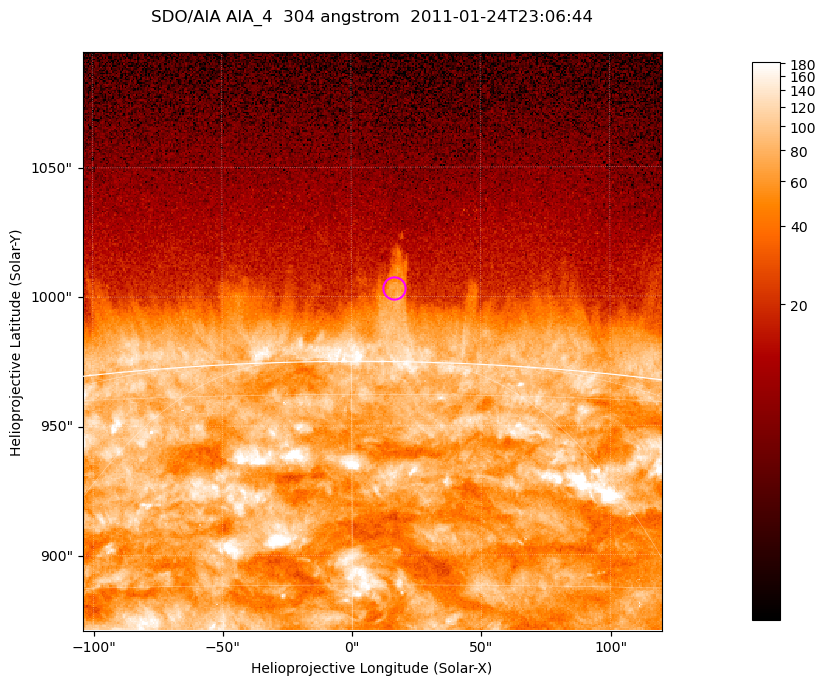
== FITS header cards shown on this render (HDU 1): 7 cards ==
TELESCOP= 'SDO/AIA '           / For AIA: SDO/AIA
INSTRUME= 'AIA_4   '           / For AIA: AIA_ATA1, AIA_ATA2, AIA_ATA3 or AIA_AT
WAVELNTH=                  304 / [angstrom] Wavelength
WAVEUNIT= 'angstrom'           / Wavelength unit: angstrom
DATE-OBS= '2011-01-24T23:06:44.124' / [ISO] Date when observation started; ISO 8
CTYPE1  = 'HPLN-TAN'           / CTYPE1; Typically HPLN
CTYPE2  = 'HPLT-TAN'           / CTYPE2; Typically HPLT

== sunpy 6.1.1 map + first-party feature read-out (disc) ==
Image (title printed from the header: SDO/AIA AIA_4  304 angstrom  2011-01-24T23:06:44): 373 x 373 px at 0.6 arcsec/px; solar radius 975 arcsec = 1625 px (partial field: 0.8% of the solar disc is inside the frame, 46% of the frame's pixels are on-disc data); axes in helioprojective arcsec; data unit not stated in the header (colour bar unlabelled)
Orientation: roll -0.132 deg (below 1 deg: not rotated)
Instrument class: DISC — disc imager (sunpy class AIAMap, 304 A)
Bright regions (active regions / flare kernels): reference = the on-disc median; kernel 3 px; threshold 5 sigma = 131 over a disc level ~72.1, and >= 1.15x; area >= 139 px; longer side >= 4 px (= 2.4 arcsec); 0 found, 0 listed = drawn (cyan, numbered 1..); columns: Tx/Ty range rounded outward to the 2 arcsec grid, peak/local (2 s.f.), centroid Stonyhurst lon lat
Off-limb structures (1.02-1.3 R_sun): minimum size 69 px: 4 found; the strongest spans PA ~0 deg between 1.02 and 1.05 R_sun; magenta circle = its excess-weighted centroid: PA ~0 deg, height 1.03 R_sun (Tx ~16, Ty ~1004 arcsec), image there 2.2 x the reference